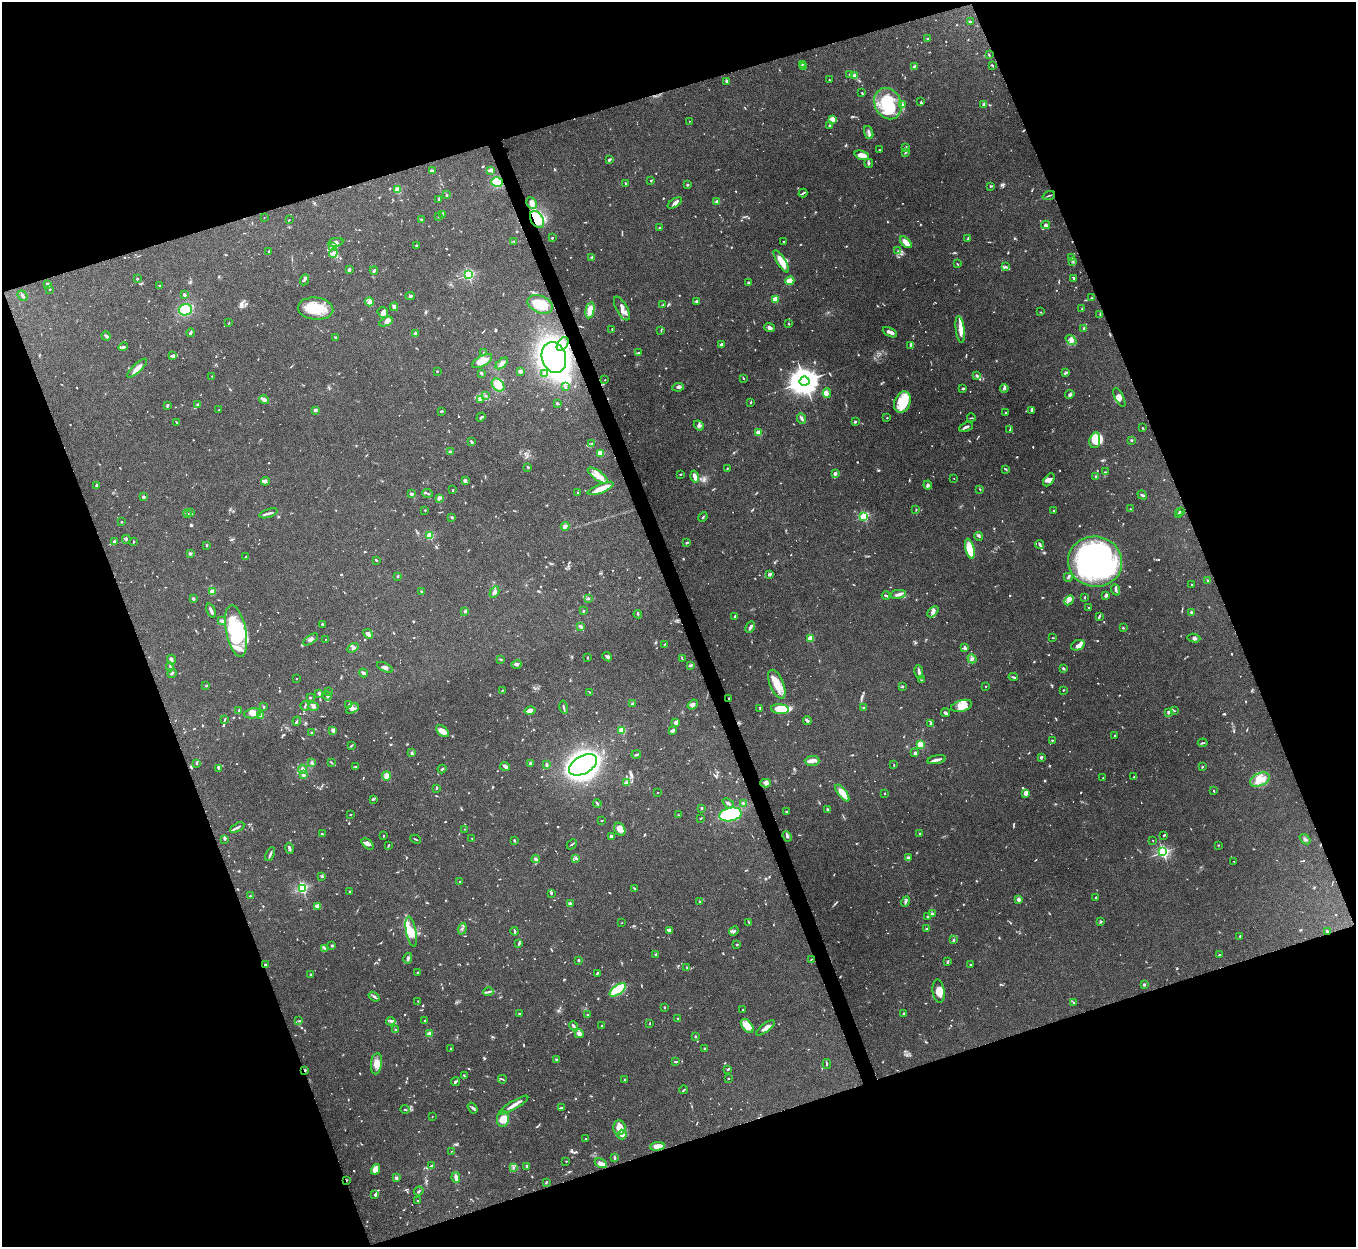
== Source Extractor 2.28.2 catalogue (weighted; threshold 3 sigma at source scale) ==
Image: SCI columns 4-5416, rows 151-5127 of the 5421 x 5406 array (HDU 1 of 3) = the unmasked area's bounding box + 8 px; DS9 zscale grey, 4 x 4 block average (1 PNG px = mean of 4 x 4 image px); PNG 1358 x 1249 px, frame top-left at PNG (2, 2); each listed source drawn as its Kron ellipse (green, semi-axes under 4 px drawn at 4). Shown black and unused: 40% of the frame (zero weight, under 8 of 15 exposures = <1% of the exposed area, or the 3 px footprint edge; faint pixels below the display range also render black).
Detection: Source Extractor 2.28.2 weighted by HDU 2 'WHT'. Background 0.166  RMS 0.0048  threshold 0.0198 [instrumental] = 3 sigma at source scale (4.09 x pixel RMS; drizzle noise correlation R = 1.36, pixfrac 0.8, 0.05/0.05 arcsec/px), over >= 5 px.
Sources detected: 1394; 38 too faint to see at this stretch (4 x 4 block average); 6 inside a brighter object's white glare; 5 cosmic-ray / hot-pixel residue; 1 long thin detection or spike segment (spike, bleed or trail) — neither listed nor drawn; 55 coinciding with a brighter row at this scale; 124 inside a brighter listed object's ellipse — not listed separately; of the other 1165, all 500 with FLUX_AUTO >= 2.02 (the completeness limit of this list) listed and drawn (665 fainter detections not listed), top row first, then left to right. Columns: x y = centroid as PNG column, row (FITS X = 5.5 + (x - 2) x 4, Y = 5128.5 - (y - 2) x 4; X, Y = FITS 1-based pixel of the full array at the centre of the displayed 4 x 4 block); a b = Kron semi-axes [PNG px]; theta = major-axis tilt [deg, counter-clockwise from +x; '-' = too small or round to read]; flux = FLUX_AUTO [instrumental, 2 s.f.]
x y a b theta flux
970 21 2 2 - 5
928 38 4 2 - 3.2
989 55 2 2 - 2.4
802 64 3 2 - 2.5
992 65 4 2 - 2.6
914 66 4 2 - 3.3
803 67 3 2 - 2
850 74 2 2 - 8.9
854 76 2 2 - 51
829 80 2 2 - 6
727 81 4 2 - 5.7
862 93 4 2 - 2.5
921 102 4 2 - 2.8
888 104 16 13 -66 170
983 104 4 2 - 3.9
902 105 4 2 - 4.6
832 119 3 2 - 16
689 121 2 2 - 2.7
830 126 2 2 - 23
869 133 7 3 -70 7.6
905 147 3 2 - 2.6
879 150 2 2 - 7.7
905 152 3 2 - 3.4
862 155 7 3 -19 29
609 160 4 2 - 5.5
869 163 5 3 - 4.7
491 170 4 3 - 5.8
432 171 3 2 - 11
651 181 2 2 - 4.8
497 182 6 4 -17 60
626 183 3 2 - 2.3
687 185 2 2 - 9.7
990 186 3 2 - 2.2
397 190 2 2 - 140
803 193 4 2 - 3.9
446 195 3 2 - 2.5
1049 196 6 2 21 3.3
439 199 3 2 - 3.6
717 201 4 3 - 7.7
531 203 6 4 -63 12
675 203 8 3 32 9
442 214 4 2 - 3.9
438 216 2 2 - 2.5
264 217 2 2 - 2
537 219 9 6 -59 98
289 220 2 2 - 2.2
421 220 2 2 - 4.8
1046 225 4 4 - 5.5
659 228 2 2 - 2
552 238 2 2 - 4.1
968 239 3 2 - 2.6
514 241 3 2 - 2.3
784 241 2 2 - 3.5
336 242 7 4 11 8.2
906 242 7 3 -45 31
417 245 3 2 - 2.8
332 246 3 3 - 5.2
898 251 3 2 - 2.1
269 252 2 2 - 5.2
333 253 5 3 - 7.1
592 257 2 2 - 31
1072 258 2 2 - 2.1
781 261 13 3 -59 34
1073 261 3 2 - 3.5
957 264 3 2 - 2.1
1006 267 3 2 - 3.7
349 270 3 2 - 5.8
374 271 4 2 - 5.8
468 275 2 2 - 510
1073 278 3 2 - 2.5
137 279 2 2 - 3.4
304 280 6 2 68 5.7
790 281 4 3 - 41
748 282 2 2 - 7.8
47 284 3 3 - 10
159 285 2 2 - 3.2
50 289 2 2 - 2.4
184 295 4 2 - 6.1
23 296 6 2 -50 6.5
410 296 5 2 - 5.7
1091 298 2 2 - 2.2
775 299 2 2 - 120
697 301 3 2 - 8.6
369 302 4 3 - 13
540 304 13 8 -22 56
663 305 4 2 - 2.5
394 307 4 2 - 12
622 308 13 5 -62 19
316 309 18 11 -5 88
1082 309 3 2 - 2.1
185 310 6 5 - 77
590 310 8 4 77 32
1041 312 2 2 - 2.2
383 313 5 5 - 10
1100 314 3 2 - 2.7
386 322 7 4 25 12
229 323 2 2 - 2.1
789 324 3 2 - 2.7
769 328 5 3 - 9
1084 328 3 2 - 3.6
612 329 3 2 - 2.2
960 329 13 4 -83 24
661 330 3 2 - 2.2
890 332 8 2 -26 15
191 333 4 2 - 4.1
415 334 2 2 - 46
106 336 5 2 - 6.8
335 337 3 2 - 2.1
1071 340 6 4 -37 10
563 344 7 5 56 16
721 344 4 2 - 5.9
910 346 4 2 - 3
123 347 5 3 - 5
484 352 2 2 - 2.6
639 353 3 2 - 2.7
173 355 4 3 - 4.6
554 357 15 12 -73 860
482 361 11 5 30 36
502 363 7 3 41 13
137 368 13 3 43 19
437 371 2 2 - 7.9
520 371 4 3 - 6.4
481 373 3 2 - 3.3
545 373 3 2 - 2.6
1066 373 4 3 - 4.3
212 376 2 2 - 2.3
977 376 4 2 - 5.6
743 378 3 2 - 2.2
605 380 2 2 - 2.3
804 381 5 4 - 6300
498 385 7 5 -46 29
565 387 2 2 - 2.6
678 387 6 3 7 6.1
963 388 3 2 - 3.8
1004 388 4 3 - 5.9
827 393 4 3 - 5.8
1070 394 5 2 - 5.9
485 396 4 2 - 3.2
1119 397 10 4 -63 11
264 400 5 3 - 7.4
480 400 2 2 - 2.1
751 402 3 2 - 2.4
902 402 11 8 67 79
557 403 3 2 - 4.5
198 404 4 3 - 4.2
167 405 4 2 - 4
219 410 3 2 - 2.6
315 410 3 3 - 8.6
1031 410 3 2 - 2.9
441 411 4 2 - 2.5
1005 413 2 2 - 3.6
481 417 5 2 - 4.3
887 418 2 2 - 5.2
971 418 4 2 - 2.5
802 419 5 3 - 6.7
176 422 3 2 - 2.8
855 422 4 2 - 2.8
699 425 5 4 - 8.2
966 427 7 2 23 8.8
1143 428 2 2 - 2.9
1010 430 4 2 - 2.4
758 432 2 2 - 63
1095 440 8 5 80 29
1131 440 2 2 - 13
471 442 3 2 - 5.9
592 444 3 2 - 2.7
450 452 3 3 - 3.5
600 453 2 2 - 60
528 467 3 2 - 4.4
727 469 3 2 - 2.6
1006 469 3 2 - 2.4
1105 472 3 2 - 2.3
835 473 2 2 - 35
680 474 3 2 - 2.3
598 475 12 4 -35 20
1096 476 2 2 - 22
695 477 6 2 -75 16
954 478 2 2 - 3.4
1049 480 7 4 50 11
265 481 4 4 - 7
465 481 2 2 - 40
96 485 3 2 - 5
928 485 4 3 - 5.8
601 488 14 4 22 42
980 489 2 2 - 2.7
453 490 2 2 - 4.4
578 492 2 2 - 2.7
428 493 5 2 - 3.3
412 494 2 2 - 34
1142 495 5 2 - 3.5
143 497 2 2 - 7.4
439 498 3 2 - 8.7
1130 509 2 2 - 4.4
425 510 2 2 - 2.1
916 510 4 2 - 2
1054 511 2 2 - 2.4
1180 511 3 2 - 2.9
190 513 3 2 - 2.4
268 513 9 2 18 7.8
187 514 4 2 - 4
1179 514 3 2 - 4.9
452 517 3 3 - 3
703 517 5 2 - 3.1
864 517 2 2 - 280
122 522 2 2 - 2.2
565 526 4 3 - 8.4
430 536 2 2 - 190
979 536 4 2 - 2.7
126 539 4 2 - 3.1
114 542 3 2 - 6.7
133 542 3 2 - 2.4
687 543 3 2 - 3.2
1040 544 4 2 - 6.1
207 545 2 2 - 4.3
970 549 10 4 -76 84
190 554 2 2 - 28
246 557 3 2 - 2.3
376 560 3 2 - 3.8
1095 562 27 25 -13 660
769 574 4 3 - 4.3
398 576 3 2 - 3.1
1068 577 4 2 - 4.3
1207 580 2 2 - 2.1
1192 585 3 2 - 2.1
1116 590 6 2 -68 4.8
421 591 2 2 - 10
212 592 2 2 - 81
494 592 6 3 59 8.9
898 594 8 3 9 9.8
1106 595 3 2 - 9.8
886 596 4 2 - 7.9
1085 597 3 2 - 2.6
193 598 2 2 - 24
588 599 4 3 - 4.9
1069 600 5 3 - 8.9
1088 607 2 2 - 4.3
211 611 8 2 -68 8.7
465 611 2 2 - 9.6
583 611 2 2 - 10
933 612 6 4 44 10
1191 612 2 2 - 17
638 614 4 2 - 2.9
735 616 2 2 - 3.2
1099 616 3 2 - 3
221 621 4 3 - 5
322 624 3 2 - 2.5
581 627 3 2 - 6.1
750 627 6 2 63 8.2
1123 628 3 2 - 2.3
236 631 26 10 -79 160
368 634 6 3 -44 15
810 638 2 2 - 100
1053 638 2 2 - 2.2
1194 638 6 3 -7 6.6
311 639 8 3 33 7.8
325 639 2 2 - 2.3
664 644 3 2 - 3.1
1078 645 7 5 23 11
353 648 6 4 32 7.1
965 648 4 3 - 7.7
607 657 5 2 - 6.2
588 658 3 2 - 2.7
500 659 3 2 - 2.3
682 659 3 2 - 2.4
972 659 5 4 - 7.4
171 660 5 2 - 9.5
517 664 5 3 - 6.2
690 665 3 2 - 6.2
170 667 4 2 - 3
385 667 8 3 -27 7
1063 668 2 2 - 7.1
919 672 7 3 -78 8.2
172 673 5 2 - 3.4
363 673 4 2 - 8.1
1013 677 5 2 - 4.3
296 679 2 2 - 4
921 680 2 2 - 2.2
777 684 15 7 -68 43
206 686 3 2 - 2.9
986 686 2 2 - 6.6
903 687 2 2 - 2.5
502 690 2 2 - 2.1
1063 690 2 2 - 2.4
328 692 2 2 - 4.3
590 692 3 2 - 2.1
319 693 2 2 - 28
327 696 4 2 - 3.7
310 697 2 2 - 3.7
729 698 2 2 - 2.2
349 704 2 2 - 2.1
632 704 3 2 - 5
693 704 6 4 36 7.5
305 706 5 2 - 3.6
313 706 5 4 - 7.8
962 706 11 5 15 32
263 707 3 2 - 3.5
564 707 6 2 -78 5.3
863 707 2 2 - 8.6
352 709 7 4 34 10
760 709 4 2 - 3.6
780 709 9 5 -5 68
530 710 6 3 14 15
1174 710 3 2 - 2.6
239 711 4 2 - 3.2
1169 712 4 3 - 4.5
253 713 8 5 9 18
945 713 4 2 - 3.8
261 715 2 2 - 69
225 719 4 2 - 2.2
297 721 4 2 - 2.7
807 721 4 2 - 9.4
676 722 3 3 - 13
931 723 3 2 - 4.2
333 730 2 2 - 56
622 730 2 2 - 140
672 730 3 2 - 13
442 731 8 4 -40 28
311 733 2 2 - 6.9
1115 736 2 2 - 4.6
1052 740 2 2 - 2.5
1203 743 5 2 - 3.7
920 744 2 2 - 140
351 746 3 2 - 3.5
412 752 4 2 - 3.2
915 753 2 2 - 33
636 755 5 2 - 4.3
1041 757 3 2 - 4.5
937 760 9 2 11 14
812 761 7 5 1 13
331 762 3 2 - 2
312 763 4 3 - 4.7
531 763 4 3 - 5
196 764 2 2 - 2.7
546 765 3 2 - 5.7
583 765 15 8 30 2000
894 765 2 2 - 2.8
505 766 5 3 - 7.3
355 767 2 2 - 2
1202 767 3 2 - 2.2
218 768 3 2 - 3.5
302 769 4 4 - 6.9
442 769 4 2 - 3.1
303 775 3 3 - 5.5
387 776 4 3 - 23
1134 777 3 2 - 3.2
1103 778 2 2 - 3.9
1260 779 10 6 25 29
627 783 2 2 - 84
766 783 5 3 - 7.5
436 788 2 2 - 3.1
1214 791 3 2 - 2.6
658 792 2 2 - 2.7
842 793 10 3 -53 43
885 793 2 2 - 5.7
1026 793 3 2 - 23
373 799 3 2 - 2.5
597 803 4 2 - 3.5
728 803 6 2 -40 7.3
743 803 2 2 - 3.3
701 808 2 2 - 13
828 809 2 2 - 4.6
786 811 2 2 - 2.6
350 814 2 2 - 2.3
730 814 11 6 13 240
678 815 2 2 - 2.6
701 818 2 2 - 2.7
602 820 2 2 - 2.3
237 827 8 2 30 5.7
465 829 2 2 - 2.1
620 829 7 5 -59 27
919 833 3 2 - 2.9
322 834 2 2 - 3.1
1164 835 3 2 - 2.4
383 836 2 2 - 3.5
611 836 2 2 - 40
787 836 5 3 - 5.9
472 838 2 2 - 6.6
225 839 3 2 - 2.1
416 839 5 2 - 2.5
1305 839 6 2 -38 4.5
514 840 3 2 - 4.4
1153 840 2 2 - 2.5
368 844 7 4 -40 11
572 844 5 2 - 2.9
1218 845 2 2 - 2
388 846 3 2 - 2.2
289 848 5 2 - 7.8
1163 852 2 2 - 650
270 854 7 2 65 6.9
576 858 3 2 - 3.2
908 858 3 3 - 5.1
536 859 4 3 - 7.6
1234 861 2 2 - 2.6
322 877 3 2 - 3.2
460 881 2 2 - 2.2
635 888 3 2 - 3.1
302 889 2 2 - 320
350 891 2 2 - 2.8
551 893 3 2 - 4.7
250 896 3 2 - 2.1
1095 897 2 2 - 2.5
1018 900 2 2 - 12
700 902 2 2 - 2.3
905 902 5 2 - 4.8
570 904 3 3 - 7.1
317 906 4 3 - 7.9
932 914 2 2 - 7.5
928 916 3 2 - 4.1
748 922 4 2 - 2.4
1101 922 3 2 - 2.5
622 923 2 2 - 2.8
462 929 6 2 72 4.9
927 929 3 2 - 4.1
669 930 4 2 - 13
515 931 4 2 - 6.3
734 931 5 3 - 5.3
411 932 15 5 -79 27
1327 932 3 2 - 3.4
1240 936 2 2 - 8.1
953 940 3 2 - 5.7
519 944 3 2 - 2.5
332 945 2 2 - 17
737 945 2 2 - 7.4
325 948 4 2 - 4.7
656 954 2 2 - 24
1219 955 2 2 - 7.1
408 958 5 3 - 6.7
811 959 2 2 - 2.1
578 960 2 2 - 12
948 962 3 2 - 2.1
265 965 2 2 - 11
970 965 2 2 - 13
687 967 2 2 - 2.5
417 973 3 2 - 2.1
597 973 3 2 - 4.4
311 974 2 2 - 14
1144 985 2 2 - 20
618 990 10 4 37 140
939 991 12 6 -82 26
489 992 5 2 - 4.9
374 997 6 2 -36 5.3
418 1001 2 2 - 2.1
1074 1002 3 3 - 3.3
664 1007 2 2 - 2.9
743 1010 2 2 - 2.2
904 1013 2 2 - 4.6
519 1014 3 2 - 3
588 1015 2 2 - 2.8
678 1019 2 2 - 15
425 1020 2 2 - 3.5
299 1021 4 2 - 2.9
391 1021 5 2 - 5.4
650 1023 2 2 - 2.4
602 1025 2 2 - 3.9
573 1026 5 2 - 7.9
747 1026 8 5 -51 42
765 1028 11 3 37 16
395 1030 2 2 - 5.6
429 1034 2 2 - 90
579 1034 4 3 - 18
695 1037 2 2 - 5.5
451 1049 2 2 - 2.1
705 1049 2 2 - 9.1
557 1060 3 2 - 2.4
676 1062 4 2 - 3.6
376 1064 11 5 83 23
827 1064 5 2 - 3.1
728 1069 3 2 - 4.4
305 1071 3 2 - 3.7
464 1076 3 2 - 2.9
502 1079 4 2 - 2.3
728 1079 2 2 - 2.1
625 1080 2 2 - 2.7
455 1082 4 2 - 5.3
684 1090 4 2 - 2.6
514 1105 17 2 31 27
472 1108 6 2 -55 4.7
561 1108 4 2 - 3
405 1109 4 2 - 2.5
432 1117 2 2 - 2.3
503 1119 8 6 84 34
619 1127 7 6 - 21
622 1134 5 4 - 11
586 1138 2 2 - 2.1
657 1146 7 4 7 31
451 1151 2 2 - 2.1
614 1157 3 2 - 5.6
566 1161 2 2 - 2
601 1163 7 3 -30 15
431 1165 4 2 - 2.9
527 1166 2 2 - 23
513 1167 2 2 - 2.7
376 1169 5 3 - 34
456 1177 5 2 - 13
396 1178 2 2 - 34
346 1180 2 2 - 3
546 1182 3 2 - 2.8
419 1191 5 2 - 3.4
375 1195 2 2 - 7.1
418 1201 2 2 - 2.4
Overlapping masked pixels (flux is a lower limit): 6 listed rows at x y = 537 219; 729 698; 1327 932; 265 965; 305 1071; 346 1180
Diffuse or blended objects may show on this block-average render without a row.